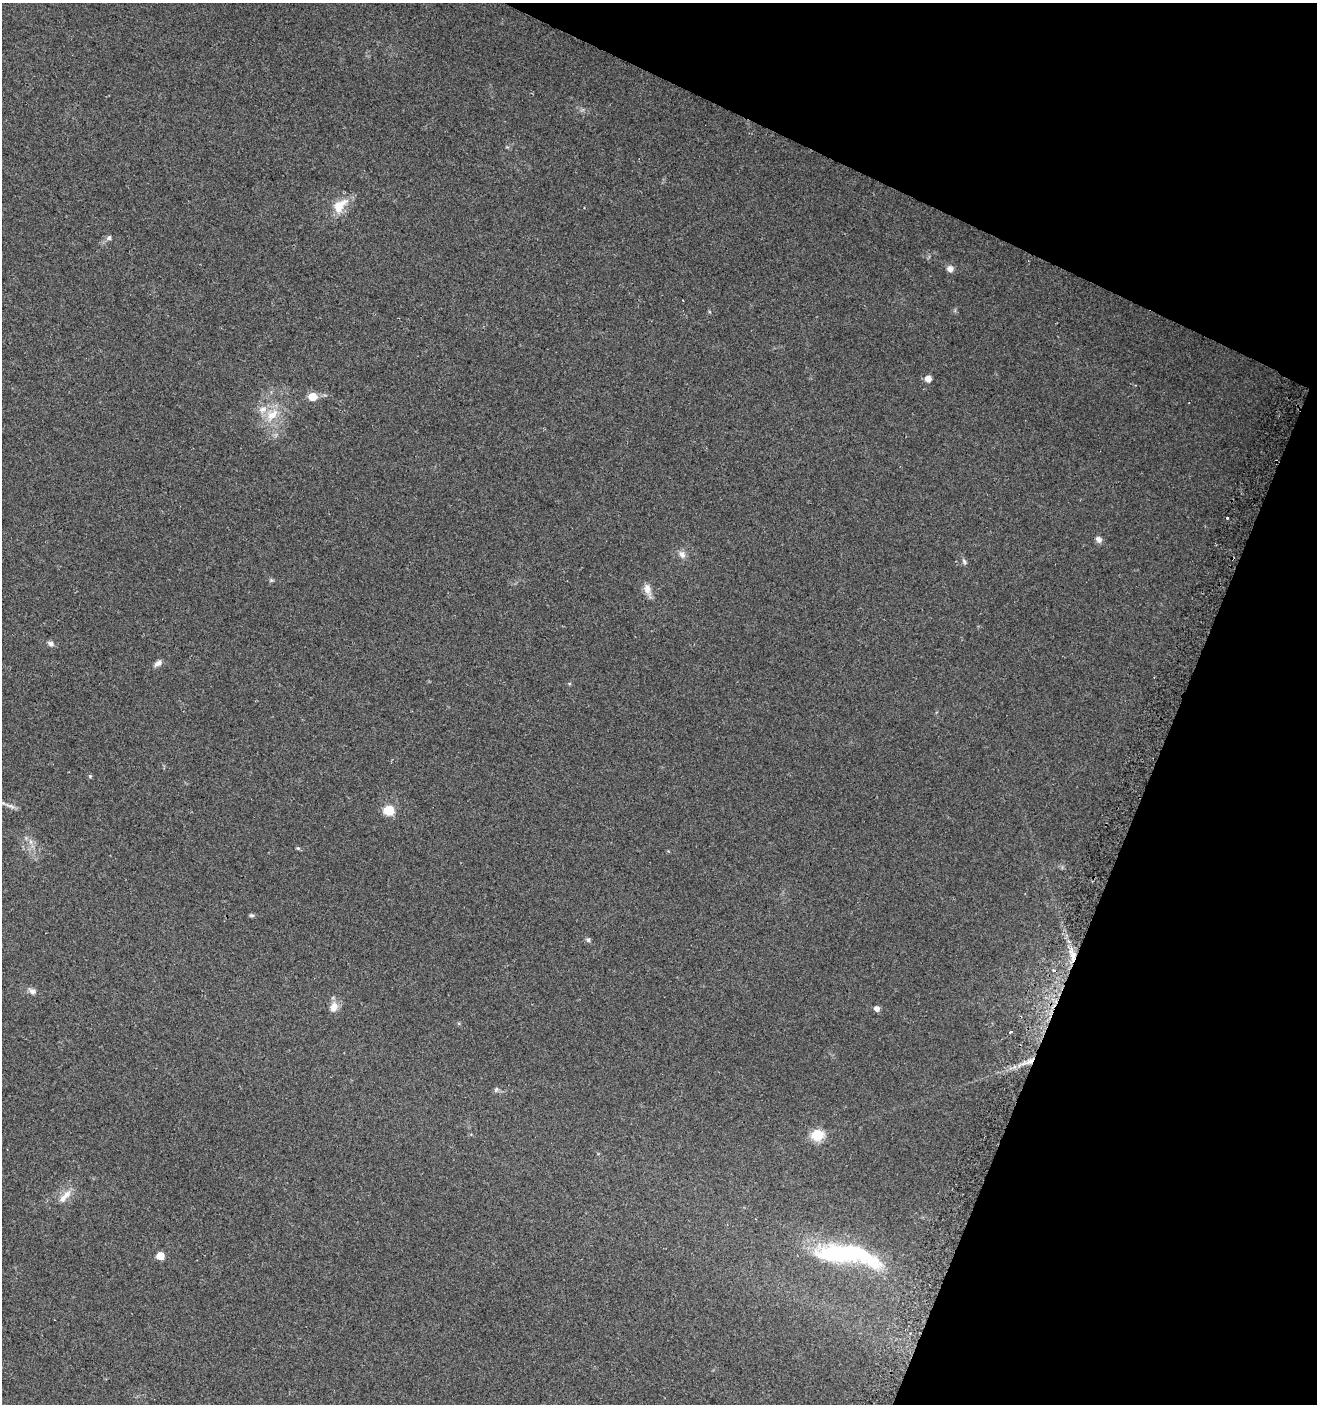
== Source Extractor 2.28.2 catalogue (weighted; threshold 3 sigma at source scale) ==
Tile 8 of 4 x 4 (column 4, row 2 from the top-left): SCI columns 4247-5561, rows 2820-4221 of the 5798 x 5644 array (HDU 1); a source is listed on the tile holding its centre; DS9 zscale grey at full resolution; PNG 1319 x 1406 px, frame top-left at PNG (2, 3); no overlay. Shown black and unused: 20% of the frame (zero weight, under 2 of 3 exposures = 2% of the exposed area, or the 3 px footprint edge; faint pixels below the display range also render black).
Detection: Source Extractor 2.28.2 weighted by HDU 2 'WHT'; one run over the whole footprint, this tile lists its part. Background 0.0612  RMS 0.0087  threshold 0.0392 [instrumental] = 3 sigma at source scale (4.5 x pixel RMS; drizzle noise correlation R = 1.50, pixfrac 1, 0.0396/0.0396 arcsec/px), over >= 5 px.
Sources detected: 36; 1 inside a brighter object's white glare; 2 cosmic-ray / hot-pixel residue — not listed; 1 inside a brighter listed object's ellipse — not listed separately; the other 32 listed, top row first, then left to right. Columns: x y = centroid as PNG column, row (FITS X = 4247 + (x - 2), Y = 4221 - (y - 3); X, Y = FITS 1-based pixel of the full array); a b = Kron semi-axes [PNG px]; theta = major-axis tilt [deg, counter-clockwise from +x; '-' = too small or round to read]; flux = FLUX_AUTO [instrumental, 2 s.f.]
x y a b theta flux
340 206 24 13 47 15
109 238 7 5 45 2.1
950 269 8 7 - 4
928 379 5 5 - 8.3
313 397 6 6 - 16
272 415 23 12 43 16
1227 518 3 3 - 2.5
1099 539 9 7 -49 3.2
682 554 10 8 -46 4.1
964 561 8 5 -64 1.8
271 580 5 5 - 1.2
647 589 17 9 -75 6
51 644 9 6 -30 2.8
158 663 12 6 38 3.7
90 776 5 5 - 1.1
10 806 17 4 -23 3.1
389 810 6 5 - 48
31 842 7 4 -72 2.2
298 848 6 5 - 1.1
252 915 7 5 -1 1.4
588 940 7 5 -42 1.6
1072 955 22 8 -79 12
32 991 10 7 -26 3.6
334 1007 12 9 65 7.5
877 1008 5 5 - 4.7
1010 1032 4 3 - 4.1
1029 1061 15 5 30 6.4
496 1089 7 5 68 1.6
818 1135 6 6 - 66
65 1196 23 8 48 8.1
849 1252 69 20 -1 100
160 1256 5 5 - 16
Overlapping masked pixels (flux is a lower limit): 2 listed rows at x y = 1072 955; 1029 1061